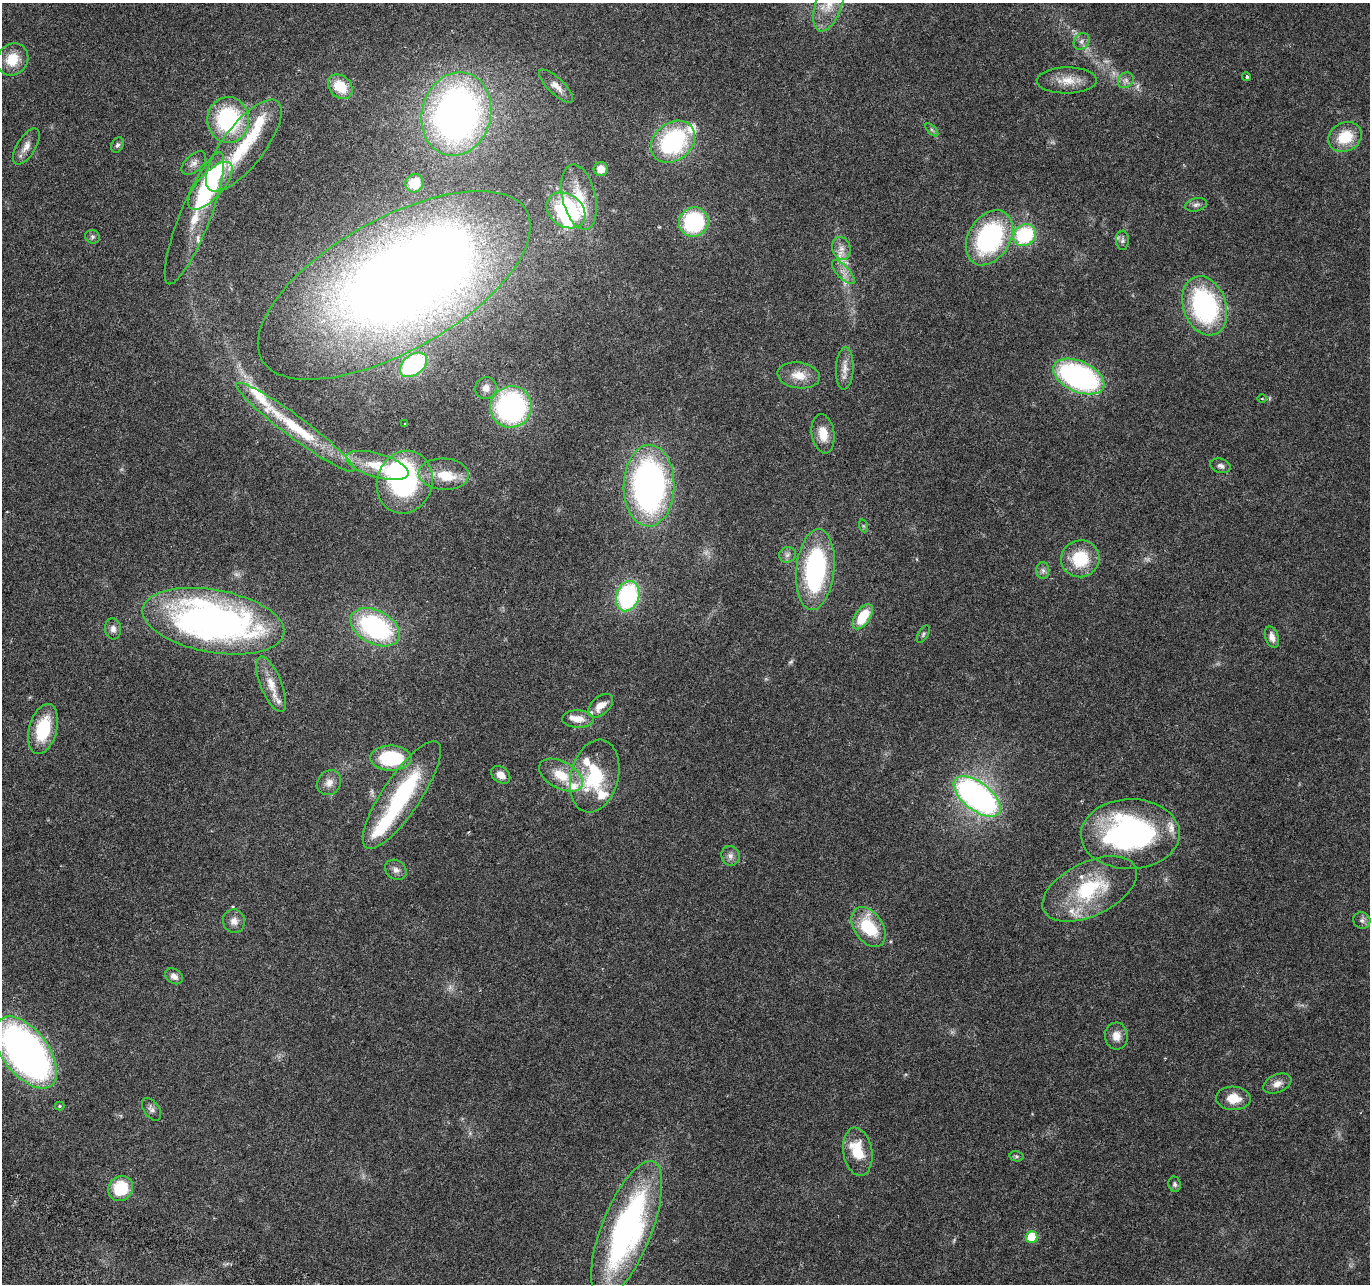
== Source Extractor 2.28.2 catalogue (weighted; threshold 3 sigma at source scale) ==
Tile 7 of 4 x 4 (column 3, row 2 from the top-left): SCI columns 2759-4126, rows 2833-4114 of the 5525 x 5730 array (HDU 1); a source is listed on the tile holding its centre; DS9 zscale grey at full resolution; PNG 1372 x 1286 px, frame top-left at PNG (2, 3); each listed source drawn as its Kron ellipse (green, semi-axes under 4 px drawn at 4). Shown black and unused: <1% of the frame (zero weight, under 3 of 6 exposures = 3% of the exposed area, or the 3 px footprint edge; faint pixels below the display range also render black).
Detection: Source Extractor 2.28.2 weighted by HDU 2 'WHT'; one run over the whole footprint, this tile lists its part. Background 0.0272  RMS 0.0021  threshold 0.00863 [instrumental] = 3 sigma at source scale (4.09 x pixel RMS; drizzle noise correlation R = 1.36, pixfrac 0.8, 0.0396/0.0396 arcsec/px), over >= 5 px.
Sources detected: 122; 5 too faint to see at this stretch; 8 inside a brighter object's white glare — neither listed nor drawn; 18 inside a brighter listed object's ellipse — not listed separately; the other 91 listed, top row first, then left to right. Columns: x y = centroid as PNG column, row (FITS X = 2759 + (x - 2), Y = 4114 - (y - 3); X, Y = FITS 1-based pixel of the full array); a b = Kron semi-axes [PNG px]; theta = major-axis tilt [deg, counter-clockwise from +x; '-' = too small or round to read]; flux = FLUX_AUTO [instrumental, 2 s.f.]
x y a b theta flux
829 4 29 13 71 5.5
1081 41 9 7 54 0.79
12 59 17 15 48 4.5
1247 77 4 4 - 0.35
1067 80 30 13 1 3.7
1126 80 8 7 - 0.82
556 86 22 8 -44 1.9
340 87 14 10 -45 5
456 114 42 34 74 96
228 120 23 21 -86 21
932 130 8 4 -45 0.33
1345 137 17 14 27 6.3
673 142 24 18 39 25
117 145 8 6 61 0.49
244 145 56 21 52 13
26 146 20 9 58 1.8
194 163 15 8 42 1.1
601 169 7 7 - 2
414 183 9 9 - 3.1
210 186 30 12 48 15
579 197 33 16 -77 6.4
1196 205 11 6 14 0.71
566 210 21 16 -36 20
194 218 70 15 68 7.5
694 222 15 14 - 19
1025 235 12 10 39 16
92 237 7 6 - 0.49
989 238 29 21 58 29
1122 240 9 6 -89 0.58
841 248 12 9 -75 1.5
843 272 15 6 -47 1.3
394 285 152 66 29 300
1205 306 30 21 -71 31
413 365 15 10 38 20
845 368 21 9 87 1.9
799 375 21 13 -8 3.2
1079 377 27 15 -24 45
486 388 11 10 - 1.4
1262 399 5 3 - 0.18
511 407 21 20 - 40
405 424 3 3 - 0.39
295 427 73 10 -37 12
823 434 20 11 -80 3.2
377 465 32 12 -16 6.1
1220 466 10 7 -16 0.73
444 474 25 15 -3 4.8
405 482 32 27 71 26
649 486 41 25 89 66
864 526 6 4 -70 0.3
787 555 8 7 - 0.72
1080 559 19 18 - 8.9
815 569 40 19 84 32
1043 570 8 6 -89 0.67
628 596 15 11 72 27
863 617 14 7 56 7.3
213 621 72 31 -10 94
375 627 26 16 -28 29
113 629 10 8 -85 1.1
923 634 9 5 59 0.42
1272 637 11 6 -72 1.4
271 684 29 10 -68 3.1
600 706 15 8 41 2.2
578 719 16 8 -2 2.4
43 729 26 14 75 9.5
391 758 21 12 -1 15
501 775 10 7 -38 1.6
561 775 24 13 -29 4.9
595 776 37 24 76 13
329 783 13 11 51 1.6
402 795 64 19 56 23
977 796 28 14 -38 66
1130 834 49 35 1 49
730 856 10 9 - 1
396 870 11 9 -36 1
1090 889 51 27 26 16
1362 920 9 8 - 0.78
234 921 12 11 - 1.4
869 927 22 14 -56 9.4
174 976 9 7 -35 1.1
1116 1036 13 11 -85 2
26 1052 42 23 -52 98
1277 1084 15 9 24 1.5
1233 1098 17 12 -3 3.3
59 1106 5 4 - 0.23
152 1109 13 7 -55 0.87
858 1152 24 14 -81 6.2
1016 1156 7 5 -12 0.35
1175 1184 8 6 -76 0.5
121 1188 13 11 50 8
627 1230 73 25 68 64
1032 1237 6 6 - 6.8
Isophote crosses this tile's border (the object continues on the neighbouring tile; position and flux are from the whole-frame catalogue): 2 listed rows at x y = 829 4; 26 1052